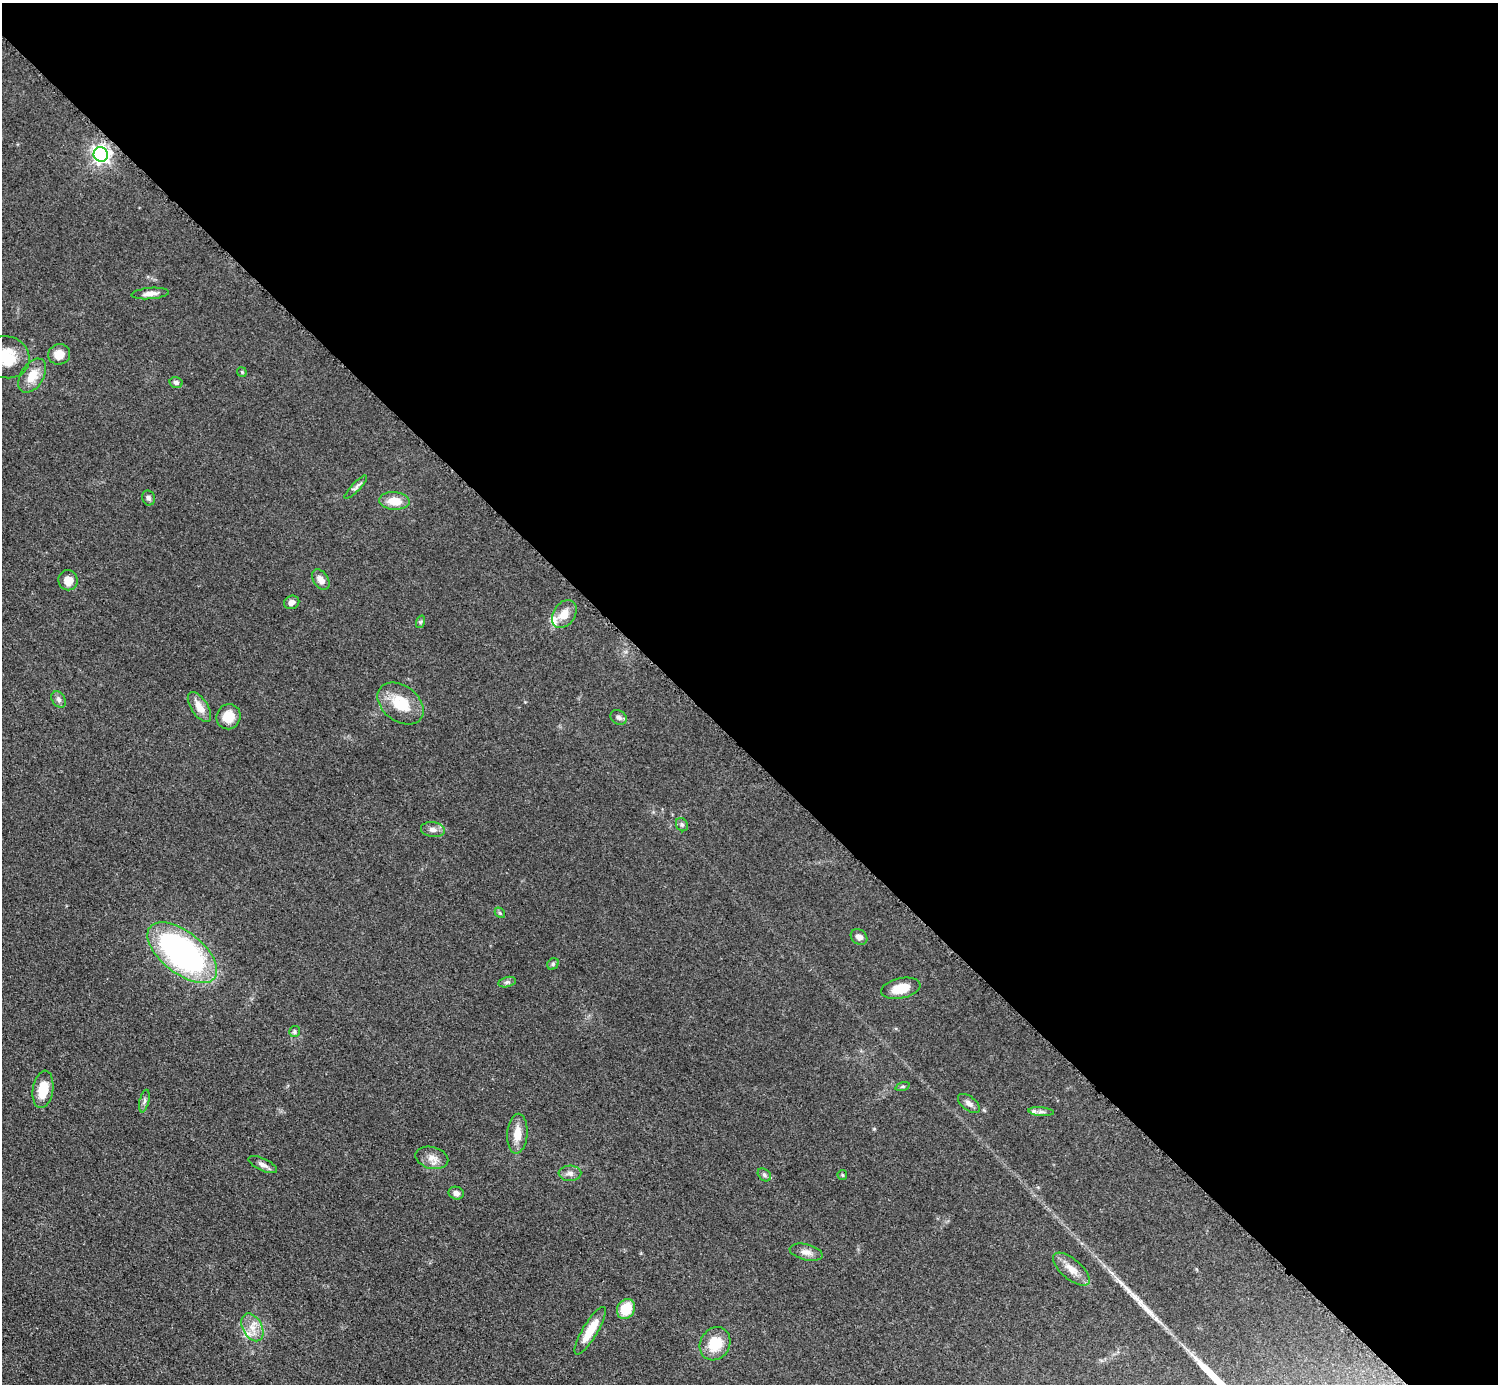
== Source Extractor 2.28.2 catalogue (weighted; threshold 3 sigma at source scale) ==
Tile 8 of 4 x 4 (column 4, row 2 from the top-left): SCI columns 4496-5991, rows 3070-4451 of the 5993 x 5993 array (HDU 1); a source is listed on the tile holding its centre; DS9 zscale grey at full resolution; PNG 1500 x 1386 px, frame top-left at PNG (2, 3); each listed source drawn as its Kron ellipse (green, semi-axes under 4 px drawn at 4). Shown black and unused: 54% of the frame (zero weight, under 3 of 5 exposures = <1% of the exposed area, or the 3 px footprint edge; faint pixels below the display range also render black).
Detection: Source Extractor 2.28.2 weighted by HDU 2 'WHT'; one run over the whole footprint, this tile lists its part. Background 0.0505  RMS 0.0053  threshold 0.0239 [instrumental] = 3 sigma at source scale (4.5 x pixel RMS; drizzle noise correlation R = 1.50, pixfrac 1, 0.05/0.05 arcsec/px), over >= 5 px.
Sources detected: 51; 1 long thin detection or spike segment (spike, bleed or trail) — neither listed nor drawn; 3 inside a brighter listed object's ellipse — not listed separately; the other 47 listed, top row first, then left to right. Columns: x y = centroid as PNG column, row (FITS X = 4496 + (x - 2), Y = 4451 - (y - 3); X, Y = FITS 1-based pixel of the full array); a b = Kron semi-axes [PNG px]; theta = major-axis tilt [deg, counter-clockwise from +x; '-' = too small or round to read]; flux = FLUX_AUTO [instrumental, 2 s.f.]
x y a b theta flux
101 154 7 7 - 230
150 293 19 5 5 3.6
59 354 11 10 - 5.9
6 357 23 21 -21 17
242 372 5 4 - 0.67
32 376 19 11 58 8.8
176 382 6 5 - 1.4
356 487 15 4 46 1.7
148 498 7 6 - 1.4
394 501 15 8 -5 8.8
68 580 10 9 - 5.8
321 580 11 7 -56 3.6
292 602 8 6 23 2.5
564 614 15 11 57 6.8
420 622 6 4 71 0.85
59 699 9 6 -52 1.6
401 704 25 18 -37 17
199 707 17 8 -57 6.1
228 717 13 12 - 9.3
619 717 8 7 - 1.7
682 825 7 5 -58 1.2
433 830 12 7 -8 2.7
500 913 6 4 -47 0.73
859 937 9 7 -39 2.8
182 953 41 21 -39 160
553 964 6 5 - 0.97
507 982 9 5 14 1.3
901 988 20 10 12 11
294 1031 5 5 - 0.96
903 1086 7 3 19 0.76
43 1089 19 10 81 11
144 1101 11 4 77 1.5
969 1103 13 7 -38 2.6
1041 1112 13 4 -6 1.6
517 1134 20 10 86 7.4
432 1158 17 11 -14 4.8
263 1165 15 6 -25 2.6
570 1173 11 7 2 2.4
764 1175 7 5 -42 1.2
842 1175 5 4 - 0.61
456 1193 8 6 -19 2.4
806 1252 17 8 -14 3.5
1071 1269 22 10 -40 6.3
626 1309 10 8 61 13
252 1327 15 9 -62 5.8
590 1331 27 7 59 11
715 1344 17 14 58 14
Isophote crosses this tile's border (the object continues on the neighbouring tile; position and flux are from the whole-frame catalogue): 1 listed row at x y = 6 357